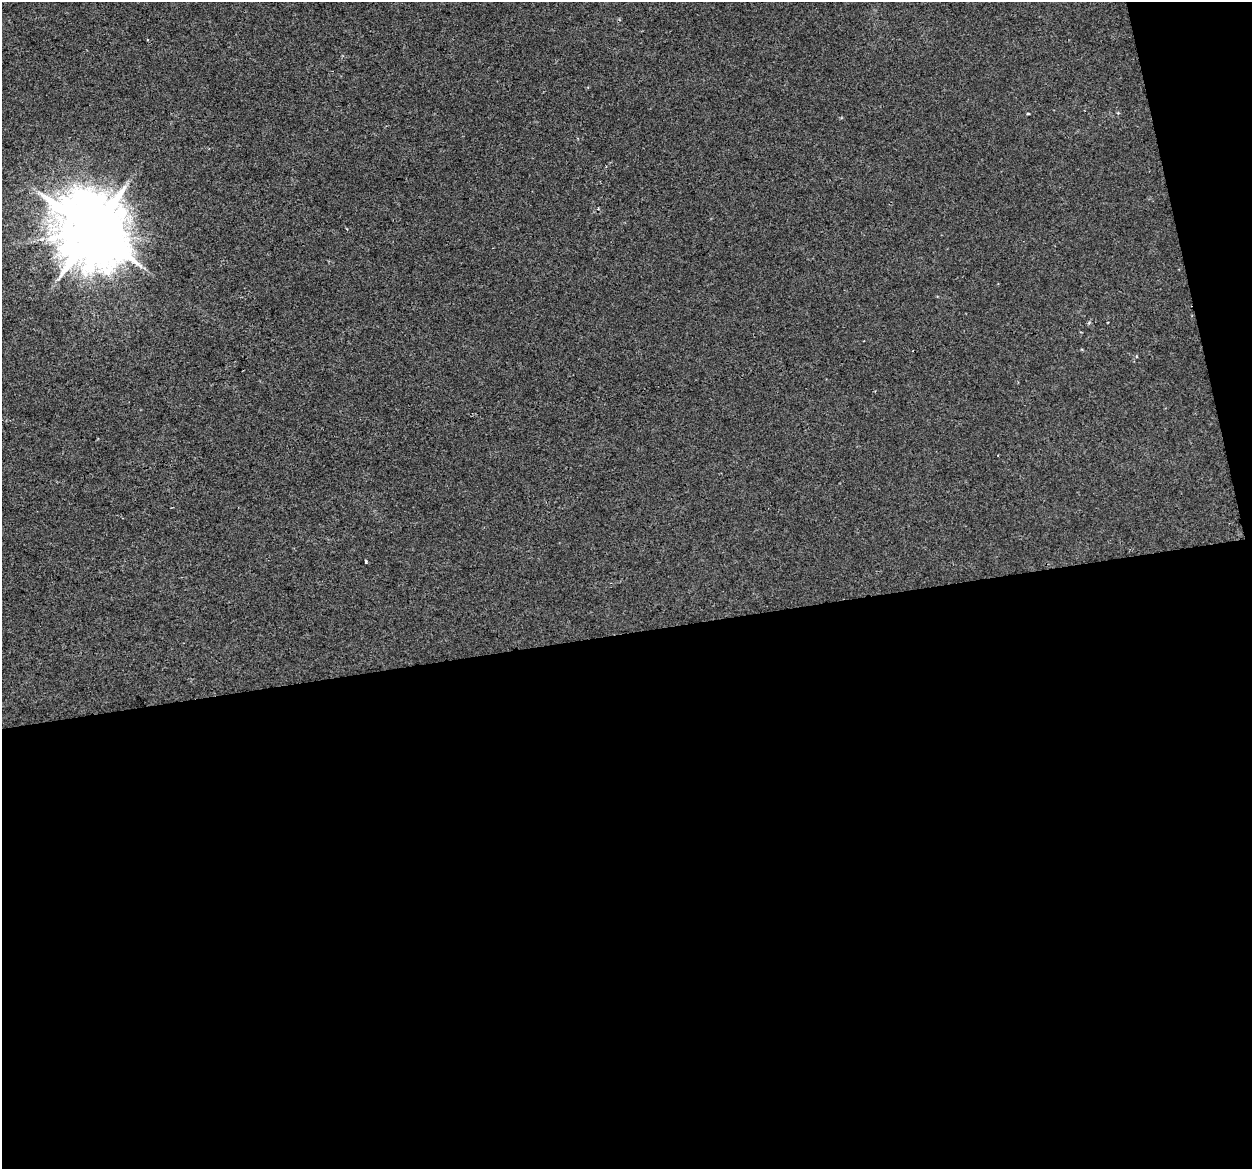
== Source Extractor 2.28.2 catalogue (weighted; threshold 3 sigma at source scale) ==
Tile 16 of 4 x 4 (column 4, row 4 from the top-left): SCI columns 3752-5001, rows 83-1249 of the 5001 x 4785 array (HDU 1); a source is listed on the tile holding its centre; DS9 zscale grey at full resolution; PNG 1254 x 1171 px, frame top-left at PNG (2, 2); no overlay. Shown black and unused: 48% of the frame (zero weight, under 2 of 3 exposures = <1% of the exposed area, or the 3 px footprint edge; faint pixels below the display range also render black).
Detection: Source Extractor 2.28.2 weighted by HDU 2 'WHT'; one run over the whole footprint, this tile lists its part. Background 0.00647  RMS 0.0062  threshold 0.028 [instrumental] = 3 sigma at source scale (4.5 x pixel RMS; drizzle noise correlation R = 1.50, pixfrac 1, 0.0396/0.0396 arcsec/px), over >= 5 px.
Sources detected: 3; all 3 listed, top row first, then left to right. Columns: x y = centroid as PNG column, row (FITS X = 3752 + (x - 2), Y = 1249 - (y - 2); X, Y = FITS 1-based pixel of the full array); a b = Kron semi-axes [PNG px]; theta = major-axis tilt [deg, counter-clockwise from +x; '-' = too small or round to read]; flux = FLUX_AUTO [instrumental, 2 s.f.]
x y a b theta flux
1028 113 4 3 - 0.5
93 231 20 18 -43 5700
366 562 3 3 - 14